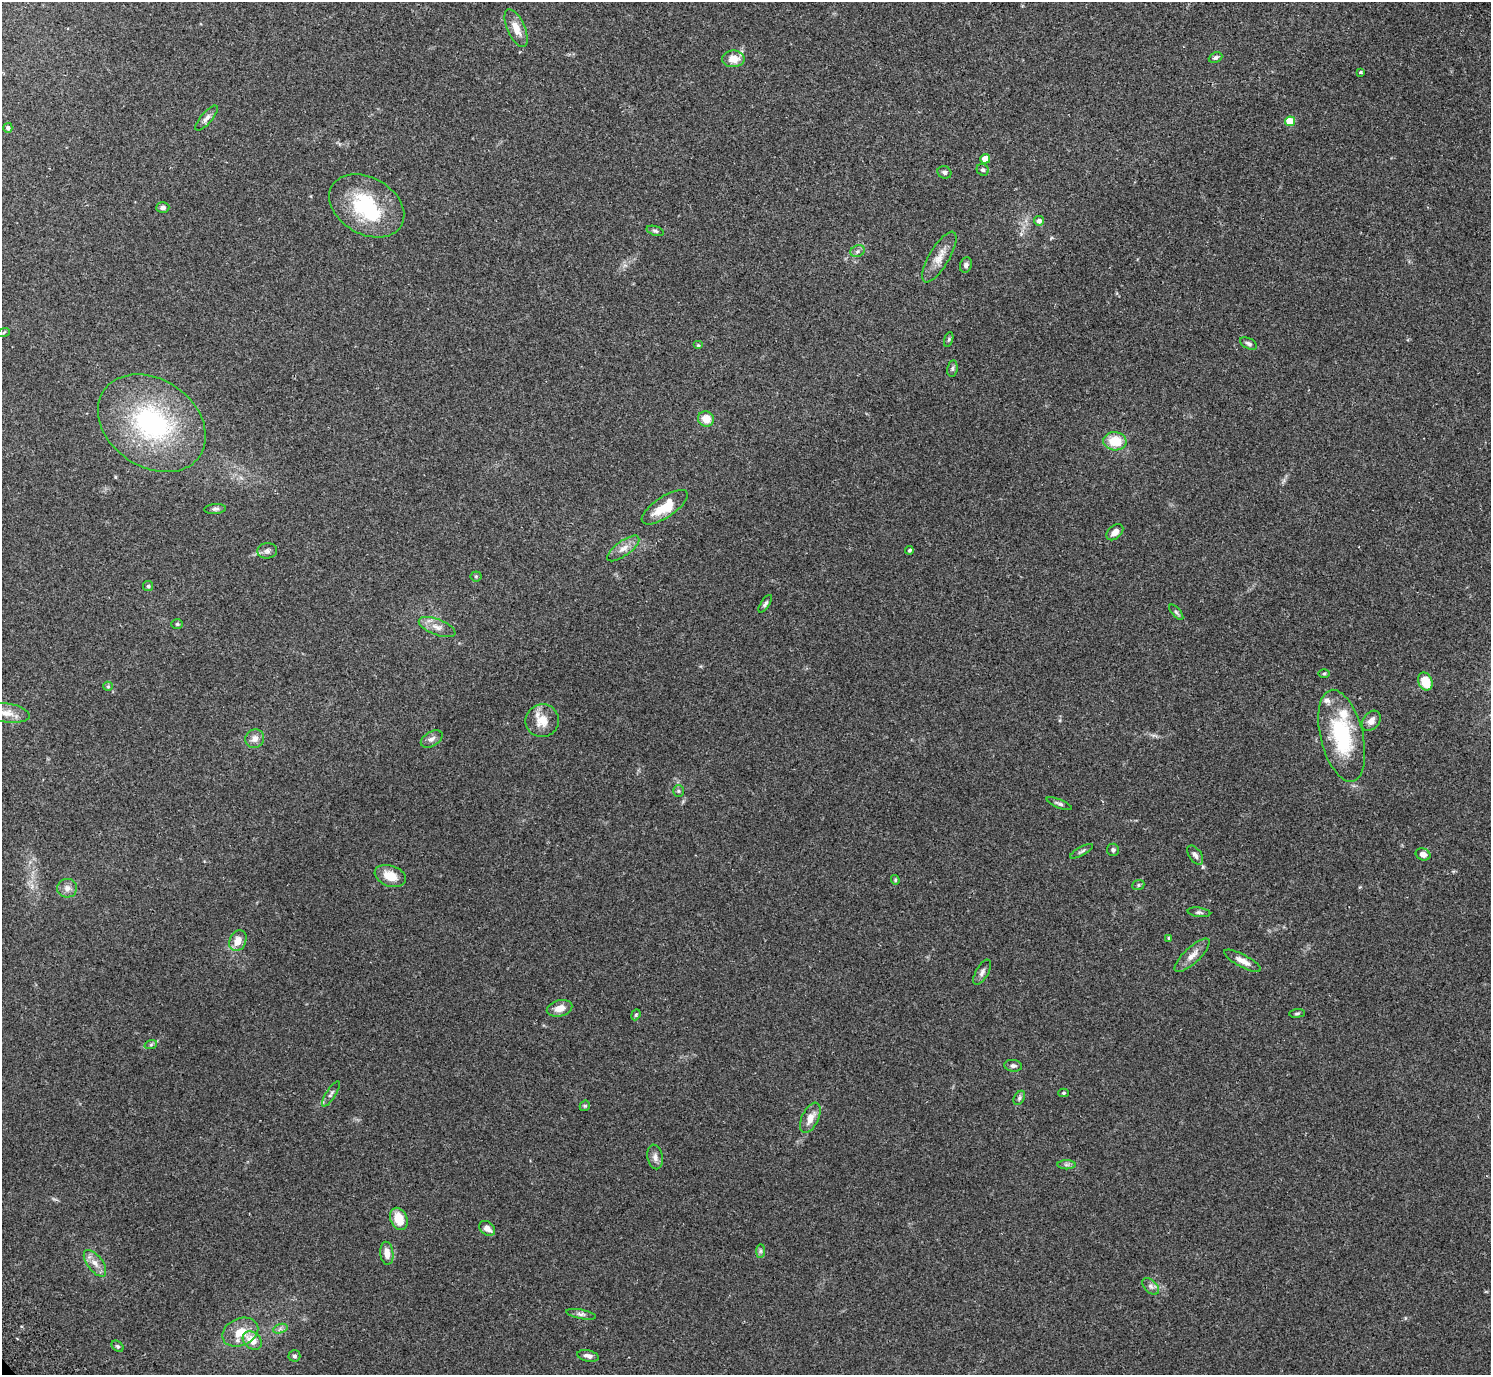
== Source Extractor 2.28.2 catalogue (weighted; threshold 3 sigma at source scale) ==
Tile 10 of 4 x 4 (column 2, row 3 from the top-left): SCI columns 1536-3024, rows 1576-2948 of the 6052 x 6035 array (HDU 1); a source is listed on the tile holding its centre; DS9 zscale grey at full resolution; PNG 1493 x 1377 px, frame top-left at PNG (2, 2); each listed source drawn as its Kron ellipse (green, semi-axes under 4 px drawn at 4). Shown black and unused: <1% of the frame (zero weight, under 2 of 3 exposures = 3% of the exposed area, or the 3 px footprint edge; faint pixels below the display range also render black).
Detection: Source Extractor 2.28.2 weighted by HDU 2 'WHT'; one run over the whole footprint, this tile lists its part. Background 0.109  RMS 0.0066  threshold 0.0297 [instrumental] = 3 sigma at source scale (4.5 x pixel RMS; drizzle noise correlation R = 1.50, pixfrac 1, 0.05/0.05 arcsec/px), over >= 5 px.
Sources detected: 90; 3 inside a brighter listed object's ellipse — not listed separately; the other 87 listed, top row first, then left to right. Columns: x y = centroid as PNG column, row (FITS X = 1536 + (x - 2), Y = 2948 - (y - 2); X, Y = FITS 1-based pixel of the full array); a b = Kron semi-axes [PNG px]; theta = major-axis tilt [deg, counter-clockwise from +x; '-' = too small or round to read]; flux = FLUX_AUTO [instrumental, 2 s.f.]
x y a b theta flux
516 28 20 9 -66 7.6
1215 58 7 5 24 1.4
733 59 11 8 0 7.6
1360 72 4 3 - 1
206 118 16 5 50 2.9
1290 121 5 5 - 18
8 128 5 4 - 1.9
985 159 5 4 - 10
983 170 6 5 - 1.1
944 172 7 6 - 1.7
367 206 40 28 -30 47
163 207 6 5 - 2.1
1039 221 5 5 - 2.5
655 231 9 4 -18 1.4
857 251 7 5 23 1.5
939 257 29 10 59 8.2
966 265 8 6 74 2.1
4 332 6 4 20 0.94
949 339 8 3 71 0.93
1249 344 9 5 -28 1.7
698 345 5 4 - 0.79
952 368 8 5 80 1.4
706 419 8 7 - 8.4
152 423 58 43 -35 97
1115 441 11 9 -4 15
665 507 27 10 34 16
215 509 11 5 3 1.7
1115 532 10 6 41 4.2
623 548 19 7 36 5.3
909 550 4 4 - 1.2
267 551 10 7 6 2.4
476 576 5 5 - 0.89
148 586 5 5 - 1
765 604 10 4 56 1.6
1176 612 9 4 -49 1.2
177 624 6 5 - 0.91
437 627 19 8 -21 5.4
1324 673 5 3 - 0.82
1425 681 9 7 -67 13
108 686 5 4 - 0.87
6 713 23 9 -9 7.4
542 721 17 16 - 10
1371 721 11 8 51 4
1342 736 47 21 -76 51
255 739 9 9 - 4.2
432 739 12 7 31 2.9
678 791 6 5 - 1.1
1059 804 13 4 -21 1.5
1113 850 6 6 - 1.4
1082 851 12 4 29 1.4
1423 854 7 5 -24 3.5
1195 855 11 6 -55 2.4
390 876 16 10 -19 9.8
895 880 5 4 - 0.79
1138 885 6 5 - 1
67 888 10 9 - 3.6
1199 912 11 4 -8 1.6
1169 938 4 3 - 0.83
238 941 11 8 65 6.9
1192 955 23 8 43 5.6
1242 961 20 6 -28 5.1
982 972 14 6 60 2.5
560 1008 13 8 15 5.7
1297 1013 8 4 6 1.1
636 1015 6 4 67 0.96
151 1044 6 4 20 0.99
1013 1066 9 6 -7 1.7
1063 1093 5 4 - 0.81
331 1094 15 5 57 1.9
1019 1098 8 5 61 1.3
585 1106 5 5 - 0.92
810 1118 16 8 65 6.6
655 1157 12 7 -78 3.3
1066 1165 9 4 0 1.6
399 1219 11 8 -67 12
487 1228 9 6 -36 3.5
760 1251 7 4 90 1.3
387 1253 11 6 -84 5.5
95 1263 15 7 -53 5.2
1151 1286 10 6 -45 2.3
581 1314 15 4 -11 2.2
280 1329 7 4 19 1.6
240 1332 19 13 24 13
252 1340 10 8 -41 9.3
118 1346 7 4 -40 0.97
294 1356 6 5 - 1.3
588 1356 11 5 -12 3
Isophote crosses this tile's border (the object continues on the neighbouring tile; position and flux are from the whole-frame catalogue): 1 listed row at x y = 6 713